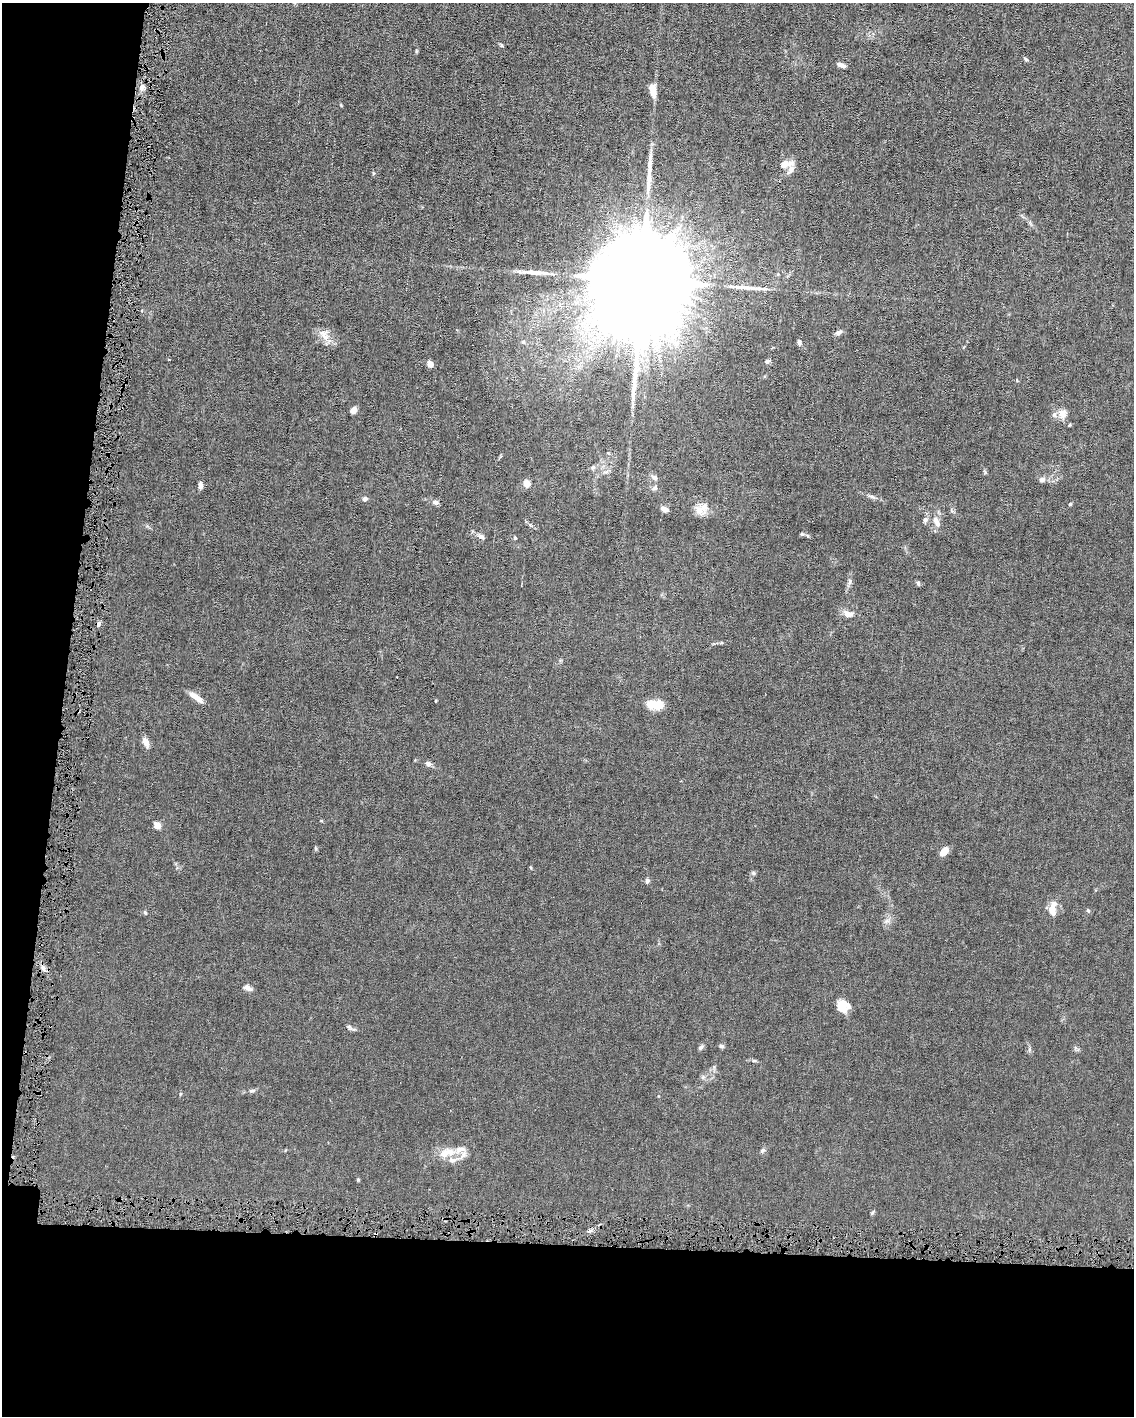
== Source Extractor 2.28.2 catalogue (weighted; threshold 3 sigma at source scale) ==
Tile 9 of 4 x 3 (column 1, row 3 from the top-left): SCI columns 1-1132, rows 106-1519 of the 4530 x 4563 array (HDU 1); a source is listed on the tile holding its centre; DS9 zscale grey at full resolution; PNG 1136 x 1418 px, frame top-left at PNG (2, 3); no overlay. Shown black and unused: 18% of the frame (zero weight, under 4 of 8 exposures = <1% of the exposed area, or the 3 px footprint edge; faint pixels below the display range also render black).
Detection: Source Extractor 2.28.2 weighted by HDU 2 'WHT'; one run over the whole footprint, this tile lists its part. Background 0.0155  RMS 0.0024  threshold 0.00961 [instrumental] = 3 sigma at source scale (4.09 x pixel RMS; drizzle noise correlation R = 1.36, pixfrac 0.8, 0.05/0.05 arcsec/px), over >= 5 px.
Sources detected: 74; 1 cosmic-ray / hot-pixel residue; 3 long thin detections or spike segments (spike, bleed or trail) — not listed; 7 inside a brighter listed object's ellipse — not listed separately; the other 63 listed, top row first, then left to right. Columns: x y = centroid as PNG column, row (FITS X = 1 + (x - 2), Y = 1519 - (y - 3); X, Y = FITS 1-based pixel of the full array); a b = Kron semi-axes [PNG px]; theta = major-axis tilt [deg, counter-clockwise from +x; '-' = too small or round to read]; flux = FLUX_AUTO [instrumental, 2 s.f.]
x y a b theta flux
501 45 6 4 -49 0.28
1026 59 6 4 -44 0.29
841 65 9 4 -20 0.91
142 87 9 6 52 0.76
653 91 17 7 -78 2
784 164 13 10 44 1.8
641 281 45 19 83 13000
839 332 10 5 26 0.62
324 335 18 11 -57 2.2
523 342 5 5 - 0.32
799 342 7 5 -89 0.56
767 361 6 5 - 0.58
430 364 6 5 - 1.4
354 410 6 5 - 1.3
1062 414 12 11 - 1.7
593 468 7 5 68 0.4
654 477 8 6 -29 0.71
1042 480 9 7 24 0.73
527 484 8 7 - 1.4
200 485 7 5 89 0.91
655 488 7 5 75 0.51
871 496 13 3 -14 0.57
365 499 6 5 - 0.59
435 502 8 6 -10 0.67
1070 504 5 4 - 0.23
664 509 10 5 -21 0.88
701 509 18 14 36 2.3
925 520 9 5 76 0.57
936 522 17 8 -64 1.6
802 534 5 5 - 0.26
481 537 10 6 -33 0.66
515 538 5 4 - 0.28
849 582 10 5 73 0.62
918 583 6 5 - 0.34
848 614 11 8 -19 1.5
99 624 7 4 71 0.44
196 697 19 6 -36 1.8
435 701 4 3 - 0.16
654 705 19 9 -7 3.8
145 742 11 7 -66 1.5
428 764 7 6 - 0.75
157 825 8 6 -58 1.3
315 848 6 4 -88 0.26
944 851 9 6 48 2.4
753 873 6 4 -45 0.3
647 881 6 5 - 0.49
1052 910 11 8 -75 2.1
1088 911 6 5 - 0.28
145 912 6 4 -63 0.3
887 921 7 5 33 0.58
43 968 7 5 -47 0.6
248 988 10 6 -26 0.95
843 1006 14 12 -10 2.9
349 1027 8 4 -53 0.39
721 1046 7 5 -16 0.39
701 1047 8 5 38 0.4
754 1061 6 4 0 0.29
703 1077 5 5 - 0.41
252 1091 9 3 11 0.43
180 1094 5 3 - 0.19
763 1150 7 5 46 0.45
449 1152 15 10 -12 2.6
358 1180 4 4 - 0.24